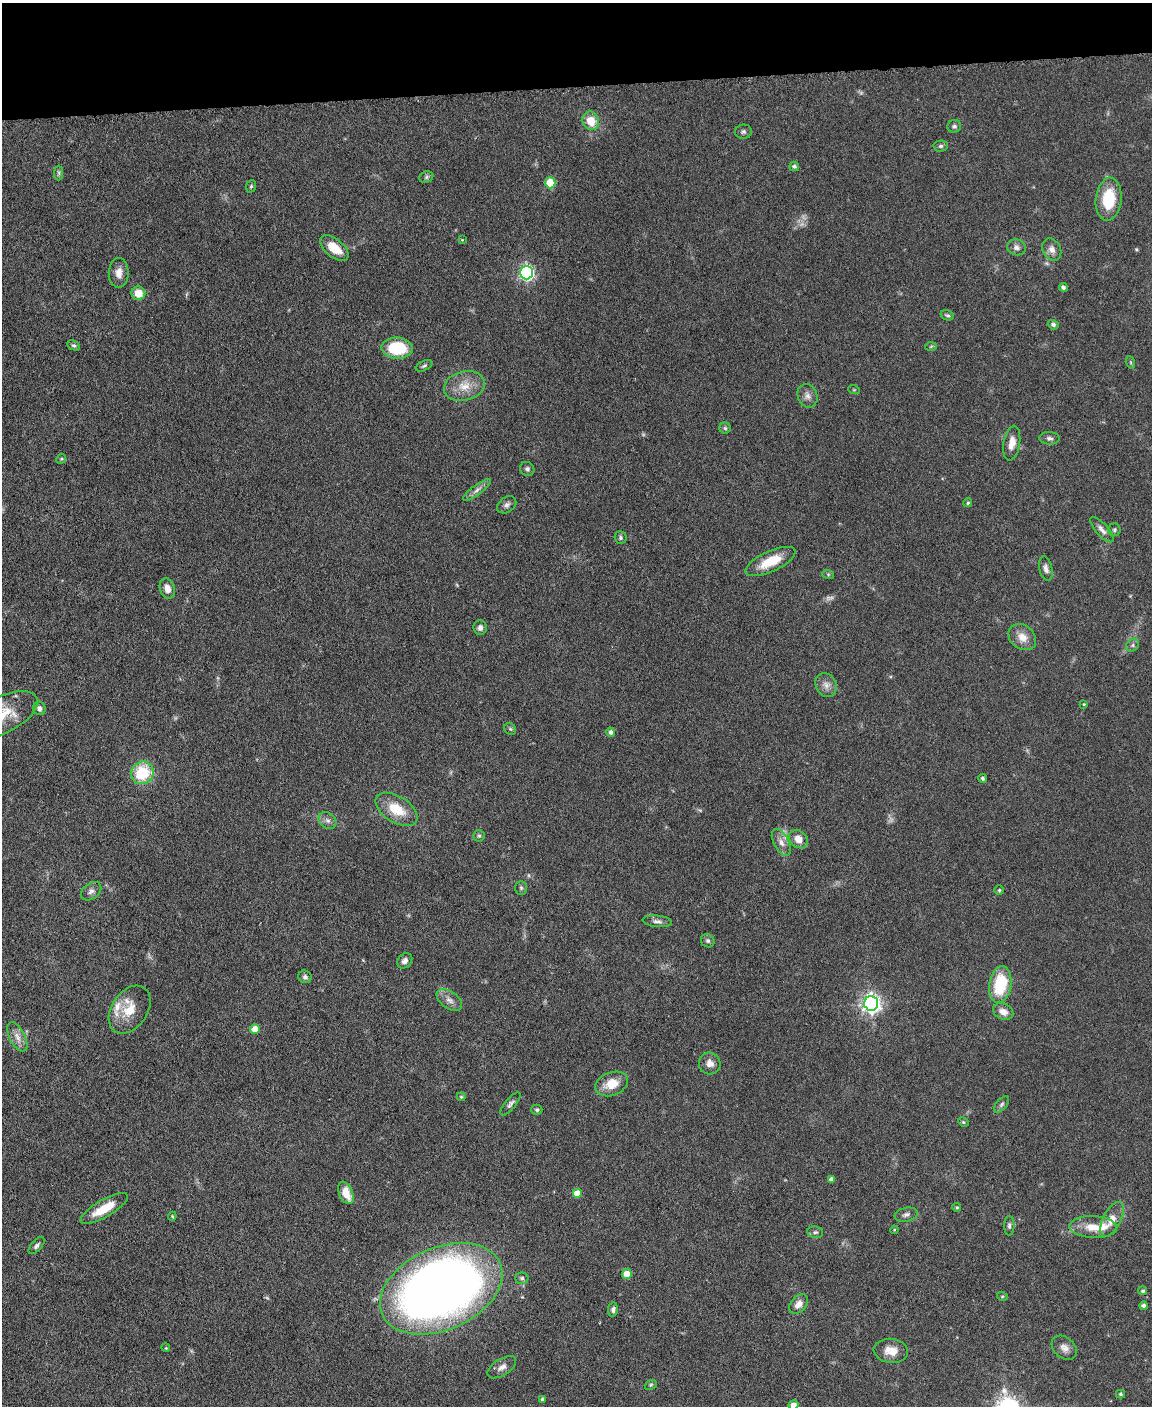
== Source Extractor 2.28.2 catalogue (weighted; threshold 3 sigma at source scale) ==
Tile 3 of 4 x 3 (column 3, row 1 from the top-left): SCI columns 2304-3453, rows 3049-4452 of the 4605 x 4580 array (HDU 1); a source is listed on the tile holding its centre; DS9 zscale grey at full resolution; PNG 1154 x 1408 px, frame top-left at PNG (2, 3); each listed source drawn as its Kron ellipse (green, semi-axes under 4 px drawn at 4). Shown black and unused: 6% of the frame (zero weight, under 3 of 6 exposures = <1% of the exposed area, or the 3 px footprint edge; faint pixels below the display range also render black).
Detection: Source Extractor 2.28.2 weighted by HDU 2 'WHT'; one run over the whole footprint, this tile lists its part. Background 0.0896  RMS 0.0041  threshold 0.017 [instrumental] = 3 sigma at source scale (4.09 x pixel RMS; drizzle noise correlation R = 1.36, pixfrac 0.8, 0.05/0.05 arcsec/px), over >= 5 px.
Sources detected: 120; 8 too faint to see at this stretch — neither listed nor drawn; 3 inside a brighter listed object's ellipse — not listed separately; the other 109 listed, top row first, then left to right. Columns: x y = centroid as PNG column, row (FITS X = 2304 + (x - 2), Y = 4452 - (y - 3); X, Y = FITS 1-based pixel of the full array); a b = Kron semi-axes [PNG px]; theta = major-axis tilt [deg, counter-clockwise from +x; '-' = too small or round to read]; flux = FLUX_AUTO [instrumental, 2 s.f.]
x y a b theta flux
591 121 9 8 - 6.9
954 126 7 6 - 1
743 132 8 7 - 1.1
941 146 7 5 2 0.88
794 166 5 4 - 0.9
59 173 7 4 90 0.71
426 177 7 5 23 0.92
550 183 5 5 - 18
251 186 6 5 - 0.61
1109 199 21 13 83 16
462 240 4 3 - 0.33
1016 247 9 8 - 1.7
334 248 17 9 -39 7.5
1052 249 12 9 -61 2.6
119 273 15 10 90 3.5
526 273 7 6 - 90
1063 287 4 4 - 1.1
138 293 7 7 - 6.3
947 315 7 5 -19 0.75
1053 325 5 4 - 0.81
74 345 7 4 -28 0.84
931 346 6 4 3 0.53
397 348 15 10 -3 20
1130 362 6 4 -71 0.57
424 366 9 5 25 0.83
464 386 20 14 14 6.8
854 390 6 3 -18 0.39
807 396 12 9 -70 2.3
725 428 5 5 - 0.7
1049 438 10 6 -1 1.3
1012 443 17 8 80 4.1
61 459 5 4 - 0.51
527 469 7 6 - 0.98
477 490 16 5 36 1.8
968 503 4 4 - 0.62
507 505 10 7 34 1.5
1102 530 16 6 -48 2.1
1114 530 6 6 - 0.76
621 537 6 6 - 0.8
770 562 27 10 25 9.8
1046 569 12 6 -78 2
828 574 6 4 -19 0.52
167 588 10 7 -73 2.7
480 628 7 7 - 1.5
1022 637 15 11 -38 4.6
1133 645 7 5 40 0.97
826 685 12 10 -61 2.5
1084 704 4 3 - 0.39
39 708 7 6 - 1.5
2 715 38 18 27 12
510 729 6 5 - 0.62
611 732 5 4 - 1.2
142 773 12 11 - 18
983 778 4 4 - 0.93
397 809 23 13 -32 10
328 820 10 7 -42 1.7
479 836 5 5 - 0.68
798 839 10 8 -39 4.3
781 842 14 7 -62 2.8
521 888 7 5 -89 0.74
999 890 5 5 - 0.58
91 891 11 7 36 1.8
657 921 15 5 -6 1.6
708 941 7 6 - 0.94
405 961 8 7 - 1.6
305 977 7 6 - 0.97
1000 984 18 11 81 20
449 1000 14 8 -37 2.6
871 1003 7 7 - 190
130 1010 26 18 55 9.4
1003 1012 10 7 -26 3
255 1029 5 5 - 4.7
17 1037 16 7 -63 3
710 1063 11 10 - 2.8
611 1084 17 11 21 7.1
461 1097 4 4 - 0.46
510 1104 14 5 51 1.4
1001 1104 10 5 49 1.1
537 1110 5 5 - 0.68
963 1122 5 4 - 0.54
831 1179 4 4 - 1.2
346 1193 12 6 -67 6.3
577 1194 5 5 - 6.3
957 1207 4 4 - 0.56
104 1209 27 8 30 9.8
906 1215 12 7 12 1.5
172 1216 4 4 - 0.49
1112 1219 19 9 63 4.8
1009 1226 10 5 90 1.1
1093 1227 24 11 -2 7.1
894 1230 4 3 - 0.35
815 1232 8 6 -10 0.96
37 1246 10 5 48 1.2
627 1274 5 5 - 5.5
522 1278 6 5 - 0.96
441 1289 64 41 24 430
1143 1291 4 4 - 0.81
1002 1296 5 3 - 0.42
799 1304 11 7 47 3.2
1143 1306 4 4 - 1.3
613 1310 7 5 80 1.2
166 1348 4 3 - 0.37
1064 1348 14 10 -40 2.8
891 1351 17 12 -7 5.4
502 1367 16 8 33 2.5
651 1385 6 4 22 0.58
1120 1394 4 4 - 0.62
542 1399 4 3 - 0.57
793 1405 5 4 - 2.5
Isophote crosses this tile's border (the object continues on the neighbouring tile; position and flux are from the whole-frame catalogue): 2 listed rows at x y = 2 715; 793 1405